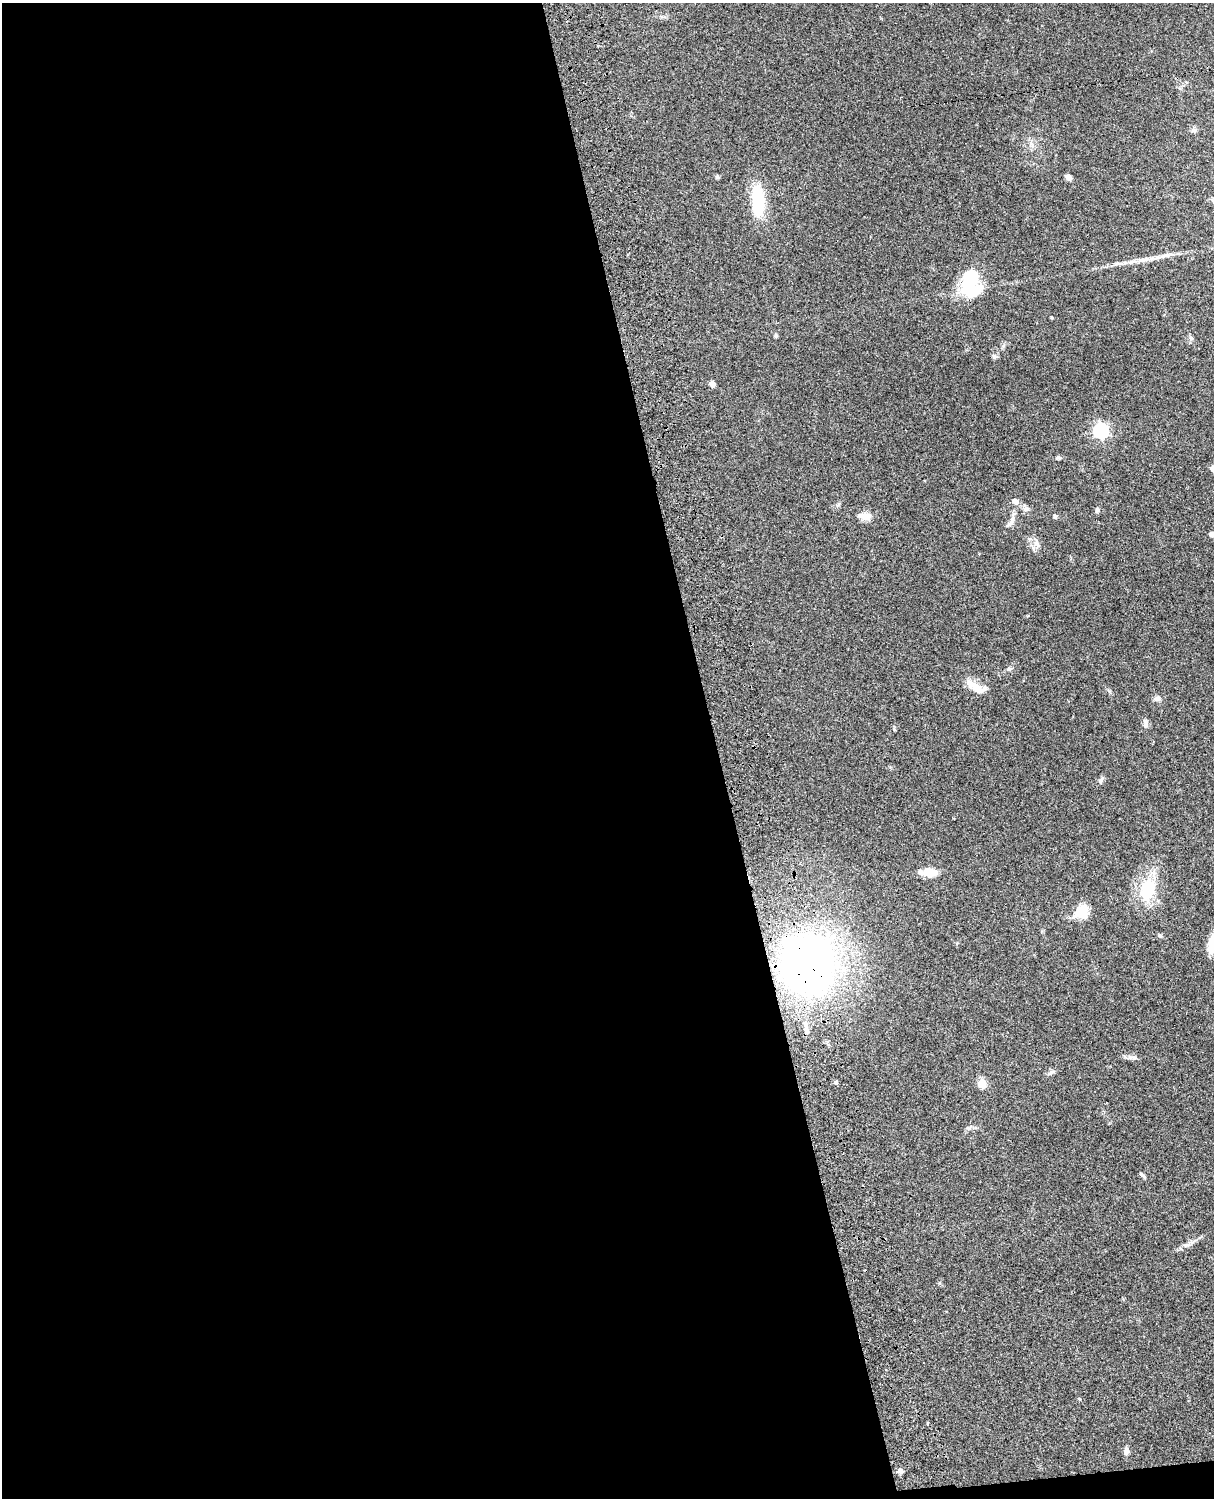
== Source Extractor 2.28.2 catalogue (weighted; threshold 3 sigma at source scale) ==
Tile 9 of 4 x 3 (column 1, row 3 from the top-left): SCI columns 121-1332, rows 277-1772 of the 5087 x 4926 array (HDU 1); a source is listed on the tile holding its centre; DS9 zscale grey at full resolution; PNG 1216 x 1500 px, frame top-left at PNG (2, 3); no overlay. Shown black and unused: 60% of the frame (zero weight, under 3 of 4 exposures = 6% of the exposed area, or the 3 px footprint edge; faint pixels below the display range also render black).
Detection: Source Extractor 2.28.2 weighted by HDU 2 'WHT'; one run over the whole footprint, this tile lists its part. Background 0.0762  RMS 0.0058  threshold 0.0259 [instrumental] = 3 sigma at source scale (4.5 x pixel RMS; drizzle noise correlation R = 1.50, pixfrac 1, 0.05/0.05 arcsec/px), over >= 5 px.
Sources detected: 47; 2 inside a brighter object's white glare — not listed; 2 inside a brighter listed object's ellipse — not listed separately; the other 43 listed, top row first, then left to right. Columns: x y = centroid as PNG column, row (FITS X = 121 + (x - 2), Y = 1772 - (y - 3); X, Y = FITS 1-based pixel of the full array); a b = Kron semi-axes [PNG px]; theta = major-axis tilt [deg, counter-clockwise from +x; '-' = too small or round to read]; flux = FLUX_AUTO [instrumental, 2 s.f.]
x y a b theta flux
1193 130 8 6 -19 1.4
1032 145 8 5 -46 1.7
717 177 6 5 - 0.95
1068 177 7 5 -31 2.6
758 201 33 14 -83 28
1145 259 18 5 8 4
970 282 32 18 72 28
776 335 6 4 90 0.81
1191 338 6 5 - 1.1
994 357 7 6 - 1.3
712 384 5 4 - 4.4
1101 431 6 6 - 110
1058 458 7 5 20 1
1015 501 9 7 -50 2.6
1026 508 11 7 -30 2.3
1097 510 7 6 - 1.3
865 516 17 10 -8 4.7
1055 517 6 4 -88 0.9
1011 521 25 7 62 4.2
1212 534 4 4 - 2.9
1037 543 12 7 -71 3.1
1009 669 8 5 15 1.2
976 688 26 11 -30 8.1
1157 698 9 7 -3 2.1
1145 724 13 6 -83 2.1
1101 780 9 6 47 1.5
930 872 21 10 -1 6.8
1147 889 31 22 66 24
1081 912 17 14 34 12
1160 936 6 4 -19 0.77
1213 943 21 9 81 13
808 962 41 38 79 390
807 1031 10 5 -84 1.8
1134 1058 7 5 -6 1.3
1051 1072 9 5 27 1.5
836 1082 5 5 - 1
982 1084 5 5 - 20
968 1128 7 4 17 1
1142 1175 10 3 -44 1.2
1187 1245 9 4 8 1.5
1079 1399 5 4 - 0.59
1126 1450 8 6 -88 2.3
900 1471 7 7 - 1.8
Overlapping masked pixels (flux is a lower limit): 1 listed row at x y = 808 962
Isophote crosses this tile's border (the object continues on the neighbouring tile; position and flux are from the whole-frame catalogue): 2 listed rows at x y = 1212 534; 1213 943
Unlisted compact peaks at least as high as the median listed source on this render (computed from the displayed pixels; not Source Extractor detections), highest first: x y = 1003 346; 894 729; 1051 317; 1109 691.